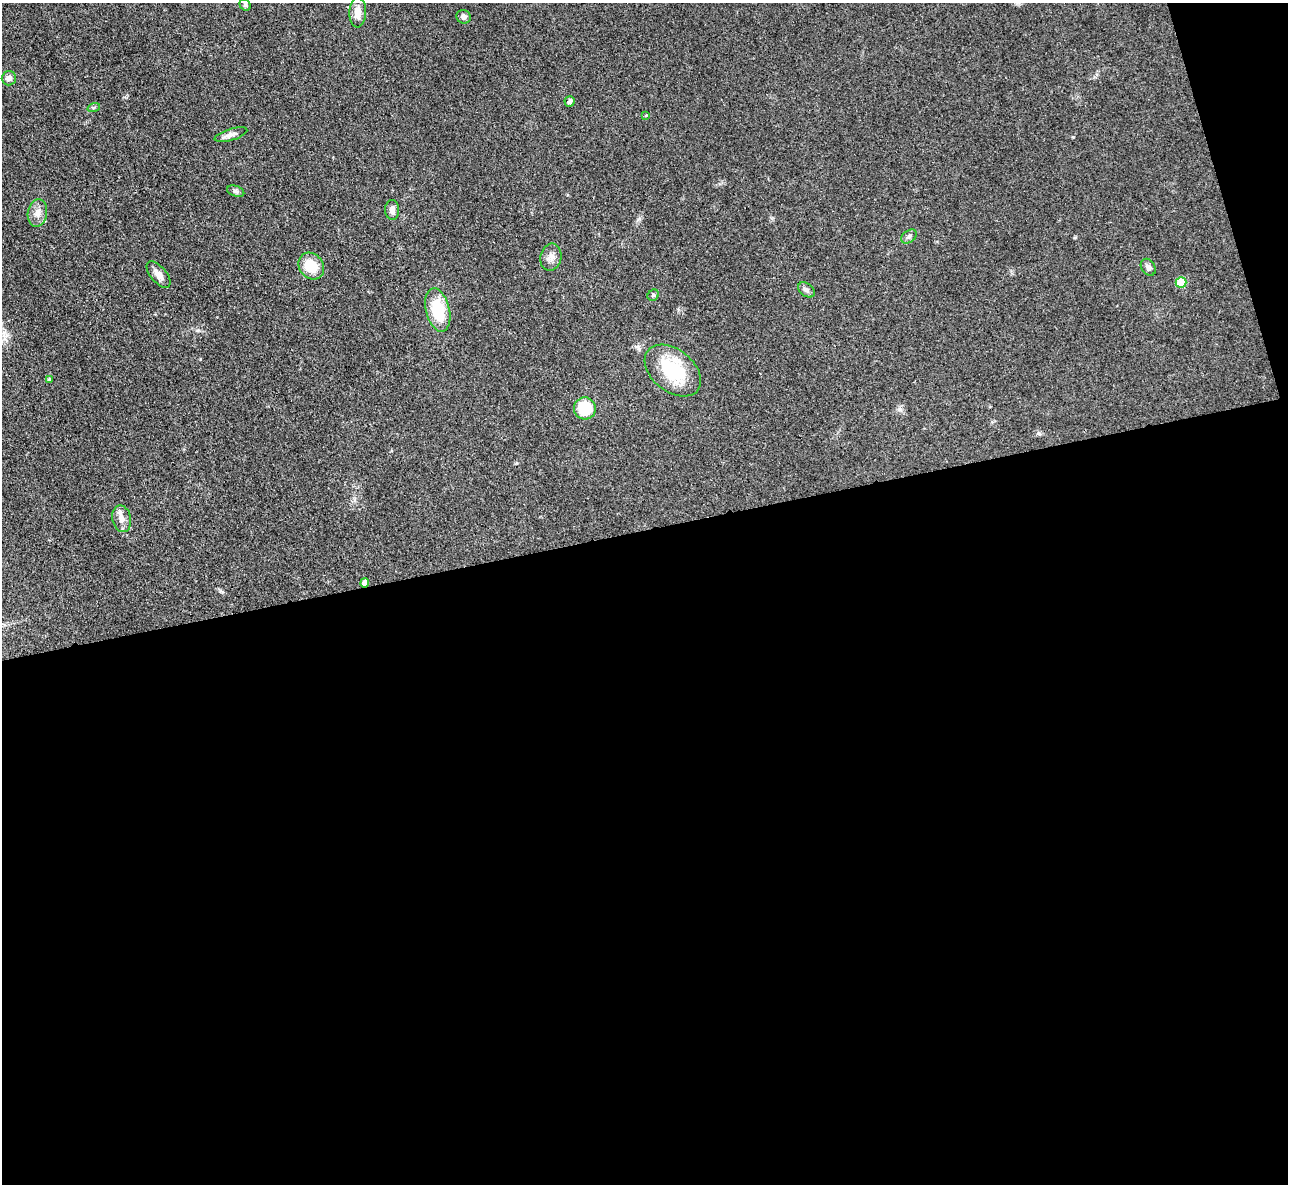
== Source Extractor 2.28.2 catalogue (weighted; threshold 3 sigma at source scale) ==
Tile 16 of 4 x 4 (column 4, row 4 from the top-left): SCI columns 3867-5152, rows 269-1450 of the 5162 x 5140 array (HDU 1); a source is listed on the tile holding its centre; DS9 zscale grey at full resolution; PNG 1290 x 1186 px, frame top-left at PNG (2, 3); each listed source drawn as its Kron ellipse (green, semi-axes under 4 px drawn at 4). Shown black and unused: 57% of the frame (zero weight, under 3 of 4 exposures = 2% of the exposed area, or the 3 px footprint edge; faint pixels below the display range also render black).
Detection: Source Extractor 2.28.2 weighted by HDU 2 'WHT'; one run over the whole footprint, this tile lists its part. Background 0.0792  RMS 0.0058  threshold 0.0262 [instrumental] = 3 sigma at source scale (4.5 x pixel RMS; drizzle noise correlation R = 1.50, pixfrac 1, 0.05/0.05 arcsec/px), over >= 5 px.
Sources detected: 27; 2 inside a brighter listed object's ellipse — not listed separately; the other 25 listed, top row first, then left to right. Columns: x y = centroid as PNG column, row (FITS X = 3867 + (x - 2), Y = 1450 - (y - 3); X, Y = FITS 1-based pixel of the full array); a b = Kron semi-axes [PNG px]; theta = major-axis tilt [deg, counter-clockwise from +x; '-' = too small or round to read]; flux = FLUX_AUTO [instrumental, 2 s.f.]
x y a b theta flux
245 5 6 5 - 0.95
358 12 15 8 87 5.6
464 17 7 6 - 1.9
9 78 7 7 - 3.2
570 101 5 5 - 2
94 107 6 4 20 0.83
646 115 4 3 - 0.52
231 135 17 5 17 2.8
236 191 9 5 -18 1.4
392 210 10 7 -89 2.8
37 213 14 9 82 4.5
909 236 8 6 37 1.6
551 257 13 10 79 3.9
311 266 14 11 -52 14
1148 267 9 7 -57 2.2
158 275 16 7 -50 4.6
1181 282 5 5 - 18
806 290 9 6 -39 1.9
653 295 6 5 - 0.85
438 310 22 12 -76 25
673 371 32 21 -39 36
49 379 4 4 - 0.71
585 408 11 11 - 20
122 519 13 9 -77 4.2
365 583 4 4 - 3.4
Overlapping masked pixels (flux is a lower limit): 1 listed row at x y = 365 583
Unlisted compact peaks at least as high as the median listed source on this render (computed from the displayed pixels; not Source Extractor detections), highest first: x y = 639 219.